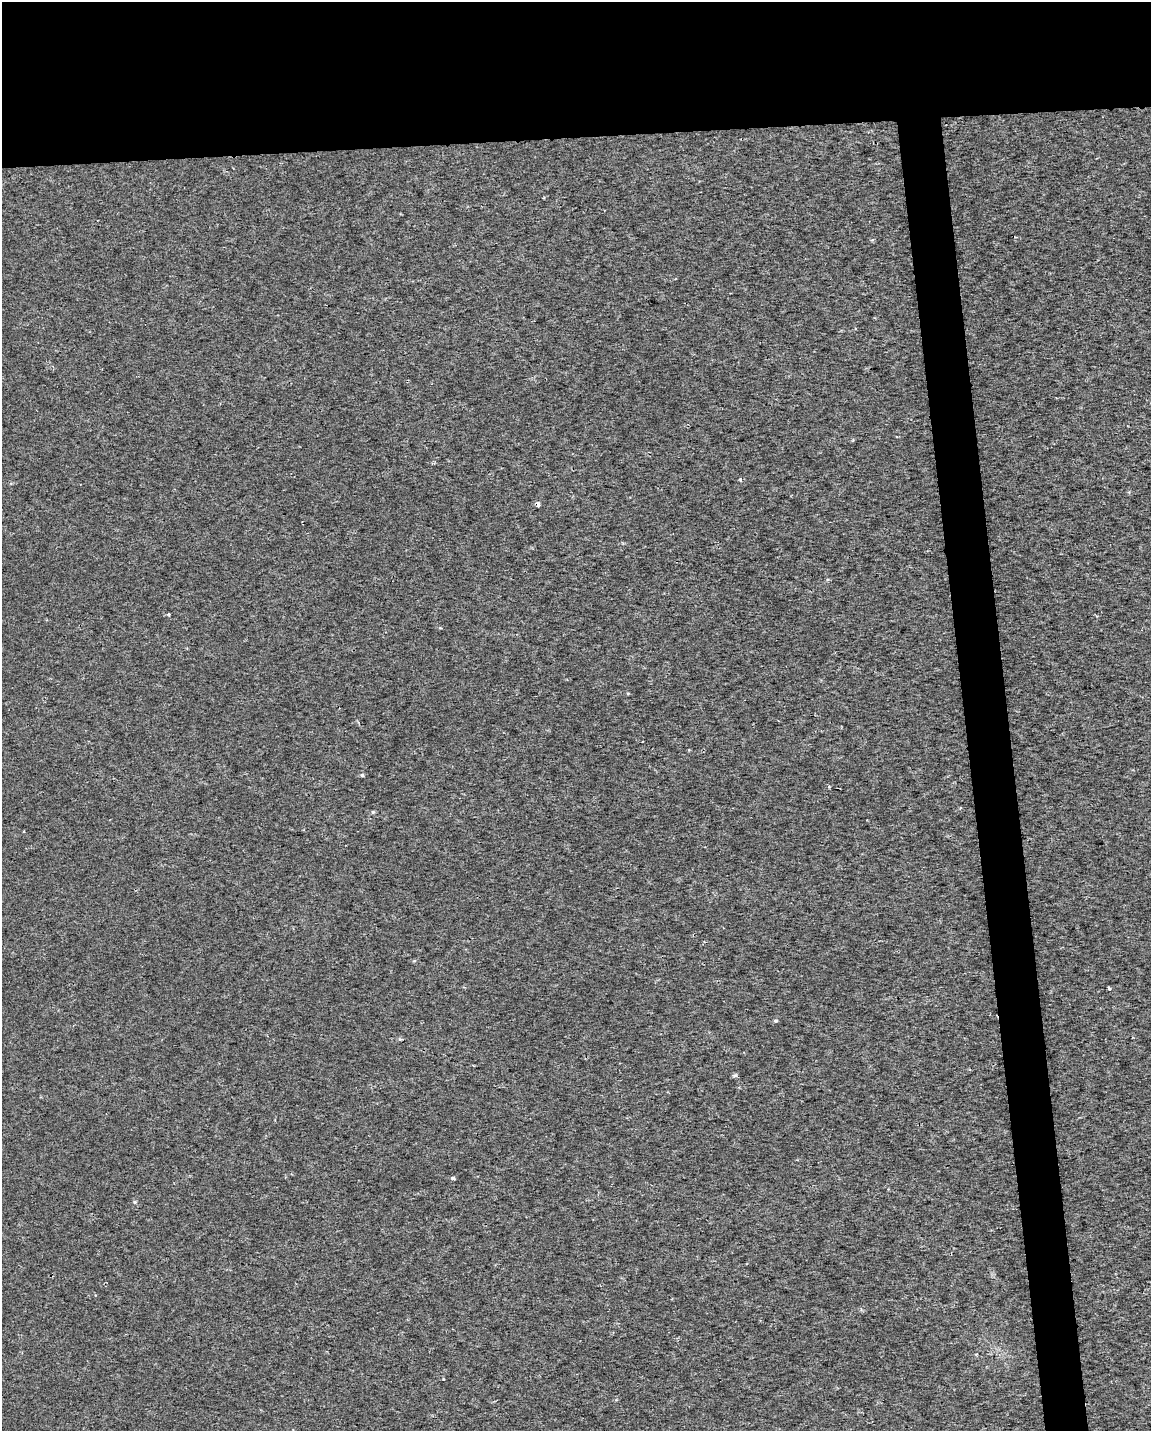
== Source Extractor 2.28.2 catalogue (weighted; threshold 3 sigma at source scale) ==
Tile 2 of 4 x 3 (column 2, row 1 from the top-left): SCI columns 1150-2298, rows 2910-4338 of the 4595 x 4347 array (HDU 1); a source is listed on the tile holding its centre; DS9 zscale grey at full resolution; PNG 1153 x 1433 px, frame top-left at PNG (2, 2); no overlay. Shown black and unused: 13% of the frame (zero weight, under 2 of 3 exposures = <1% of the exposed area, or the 3 px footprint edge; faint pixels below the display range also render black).
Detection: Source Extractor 2.28.2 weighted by HDU 2 'WHT'; one run over the whole footprint, this tile lists its part. Background 0.00345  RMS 0.003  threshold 0.0136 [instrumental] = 3 sigma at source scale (4.5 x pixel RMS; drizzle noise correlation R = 1.50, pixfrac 1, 0.0396/0.0396 arcsec/px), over >= 5 px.
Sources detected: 10; all 10 listed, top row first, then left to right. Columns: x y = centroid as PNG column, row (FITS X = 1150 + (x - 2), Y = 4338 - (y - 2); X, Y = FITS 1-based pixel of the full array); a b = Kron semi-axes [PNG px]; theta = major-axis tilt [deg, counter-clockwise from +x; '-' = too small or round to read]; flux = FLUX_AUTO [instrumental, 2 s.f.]
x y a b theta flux
740 479 5 4 - 0.43
537 504 4 4 - 2.5
169 614 3 2 - 0.39
362 775 5 4 - 0.46
373 812 5 4 - 0.36
1109 988 3 3 - 0.63
775 1021 5 5 - 0.44
735 1075 6 4 14 0.53
453 1178 4 3 - 0.62
135 1202 5 4 - 0.39
Overlapping masked pixels (flux is a lower limit): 1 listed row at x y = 537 504